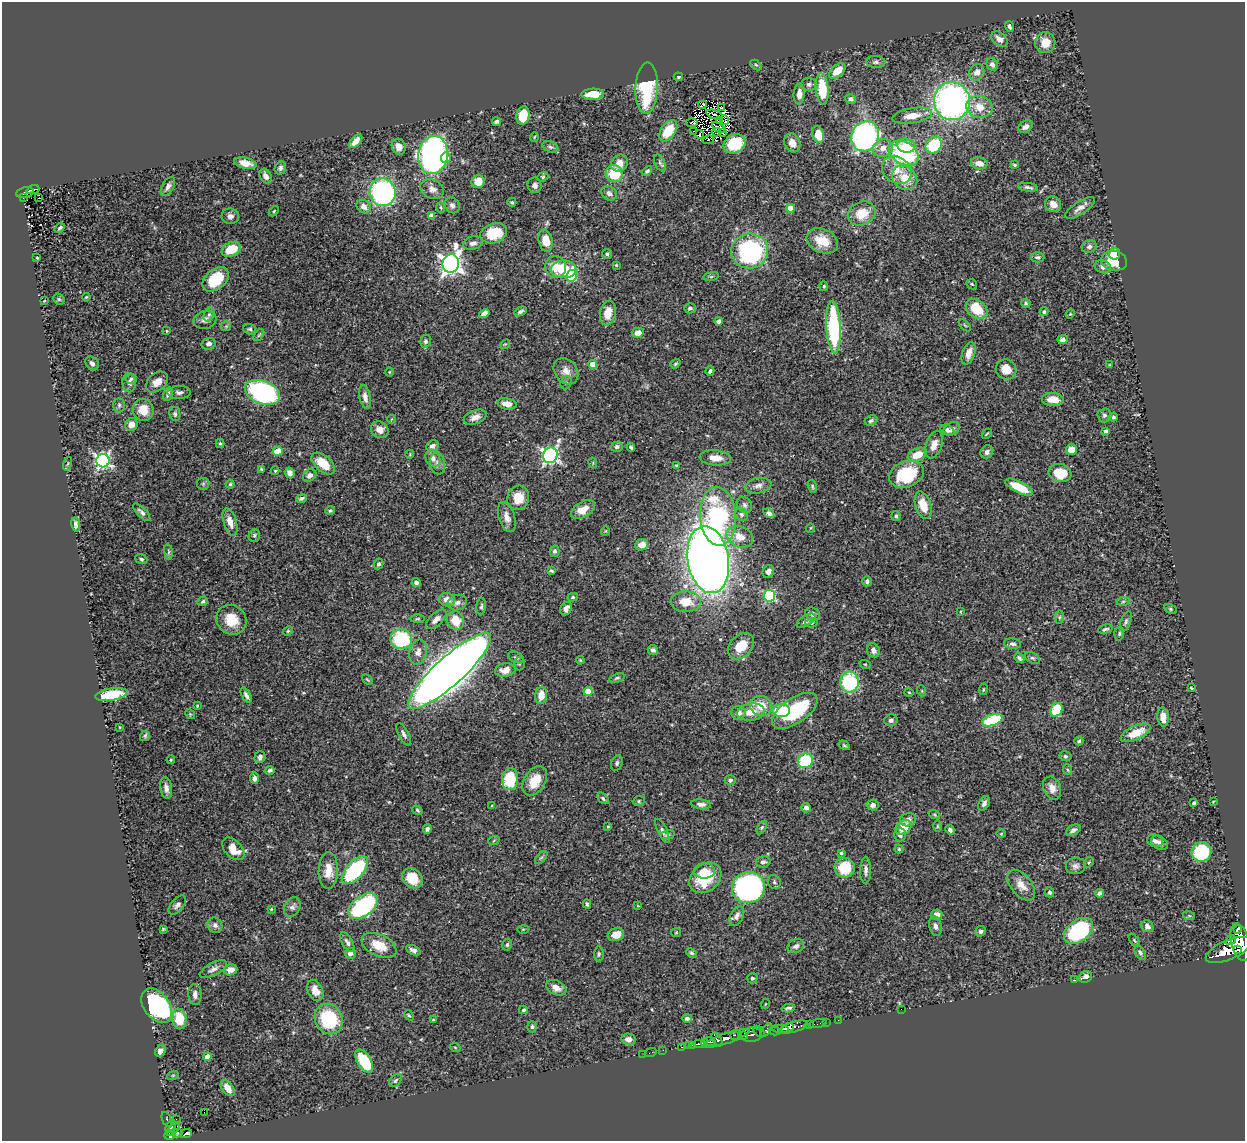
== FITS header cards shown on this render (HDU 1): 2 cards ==
NAXIS1  =                 1243
NAXIS2  =                 1139

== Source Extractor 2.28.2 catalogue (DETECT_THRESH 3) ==
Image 1243 x 1139 px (HDU 1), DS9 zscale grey, 1 PNG px = 1 image px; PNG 1247 x 1143 px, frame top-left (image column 1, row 1139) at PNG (2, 2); each listed source drawn as its Kron ellipse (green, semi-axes under 4 px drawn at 4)
Background 0.442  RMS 0.022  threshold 0.0667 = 3 sigma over >= 5 px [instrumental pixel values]
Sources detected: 438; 1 with non-positive FLUX_AUTO (blend fragments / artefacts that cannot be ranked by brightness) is neither listed nor drawn; the other 437 listed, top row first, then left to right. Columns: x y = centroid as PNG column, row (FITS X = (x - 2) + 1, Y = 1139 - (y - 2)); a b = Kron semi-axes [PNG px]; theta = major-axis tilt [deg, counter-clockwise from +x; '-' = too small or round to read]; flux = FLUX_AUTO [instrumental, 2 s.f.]
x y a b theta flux
1009 26 5 3 - 3.1
999 39 9 6 -38 9.2
1045 43 10 10 - 21
876 62 9 6 -5 4.6
992 64 6 5 - 5
756 65 6 4 -43 2.1
837 71 10 6 43 26
977 72 8 7 - 8.7
678 77 4 3 - 2
809 84 7 6 - 4
647 88 25 11 87 110
822 89 15 6 -85 56
593 94 11 5 2 23
799 94 10 5 86 10
851 99 5 5 - 4.6
952 101 19 18 - 490
702 105 4 3 - 1.8
979 107 13 11 -17 21
721 108 3 2 - 1.6
715 115 8 2 -20 2.3
523 116 9 6 82 38
912 116 20 7 9 20
725 120 5 3 - 0.82
720 121 2 2 - 1.1
496 122 4 3 - 3.7
692 123 6 2 5 4.8
1025 127 8 5 33 6.7
719 128 7 2 -29 0.27
668 131 12 7 54 39
693 131 3 2 - 0.45
716 132 4 2 - 1.7
722 132 2 2 - 0.51
700 134 4 2 - 1.3
818 134 8 6 -72 24
865 136 15 13 62 390
534 137 5 3 - 1.1
708 140 6 2 14 11
356 141 8 4 46 9.8
792 143 10 7 -66 12
735 144 11 9 29 52
934 145 9 7 50 75
906 146 9 7 -13 28
399 147 8 6 -64 9.1
550 147 8 5 -21 3.8
883 148 10 9 - 12
904 153 16 11 -30 160
433 155 19 15 82 520
446 157 5 5 - 11
245 163 11 5 -13 13
619 163 9 7 54 15
660 163 9 5 -65 3.8
979 163 8 6 -12 13
1014 165 3 3 - 1.9
280 168 7 5 62 3.7
897 170 16 12 -33 23
647 171 6 4 40 3.1
614 174 9 8 - 47
266 176 8 5 -61 7.2
543 177 6 4 23 2
905 178 13 11 -41 26
478 182 6 6 - 21
535 185 8 7 - 5.4
168 186 10 5 61 6.1
1028 187 10 3 -7 4
432 189 12 9 -28 9.8
33 190 6 2 19 23
25 192 9 5 13 82
383 192 14 13 - 270
609 193 8 7 - 5.8
23 197 3 2 - 10
39 198 2 2 - 1
512 202 4 4 - 2
1053 204 8 7 - 14
452 205 8 7 - 5.8
364 207 8 6 -37 8.2
441 207 5 3 - 1.6
790 208 4 4 - 23
1080 208 17 6 33 9.1
274 211 6 3 46 1.6
862 214 14 11 22 30
230 216 9 7 -7 6.2
431 216 4 4 - 13
59 228 6 4 55 2.8
494 233 13 9 18 43
546 241 11 7 -77 21
822 241 16 12 -24 27
473 243 10 6 12 6.2
1089 246 7 6 - 4.1
231 249 10 7 25 41
750 251 18 17 - 220
607 254 5 5 - 2.8
1114 254 6 5 - 34
1038 257 7 5 -1 3.6
37 258 3 3 - 1
1114 261 13 10 -10 33
451 264 9 8 - 910
616 265 4 4 - 1.5
555 267 11 10 - 20
1103 267 8 6 -21 6.9
563 269 13 9 -1 60
571 276 6 5 - 76
711 276 8 4 9 2.3
216 279 15 10 40 54
972 284 6 4 -45 2
824 286 5 4 - 2
86 297 4 3 - 1.6
59 299 6 5 - 2.3
44 301 3 2 - 1.1
1026 303 5 4 - 2.3
690 308 6 5 - 3.1
977 309 12 8 -38 45
520 311 6 3 28 3.4
1044 312 4 4 - 2.4
484 313 5 4 - 6.5
608 313 12 7 78 22
209 314 7 5 63 3.3
1070 314 5 3 - 1.4
205 320 11 9 17 7.4
718 321 4 4 - 4.3
965 325 7 3 -45 1.6
226 326 5 5 - 1.8
834 327 26 7 -87 170
250 329 6 5 - 2.8
167 331 3 2 - 1.1
638 333 6 5 - 13
259 335 7 3 53 1.8
1063 339 5 4 - 4.6
425 341 6 5 - 4.3
209 344 7 5 16 6.3
505 344 5 4 - 1.7
969 353 12 6 72 13
92 363 7 6 - 5.6
593 364 4 4 - 25
675 364 5 4 - 2
1109 365 4 3 - 1.1
1006 369 10 9 - 19
566 371 14 11 -52 14
710 371 5 3 - 3.1
389 372 4 3 - 1.1
131 379 5 5 - 2.5
157 382 12 8 40 15
129 383 10 7 -86 5.2
566 383 7 5 68 3
179 392 11 6 2 5
263 392 18 11 -21 260
168 394 7 4 74 3.4
365 397 12 5 -78 8.4
1053 399 11 6 -3 17
507 404 10 5 -11 14
119 405 7 6 - 3.2
143 410 11 10 - 23
175 414 7 5 -82 3.5
1104 415 7 7 - 3.6
475 417 12 6 21 10
1113 417 4 4 - 3.4
392 419 4 2 - 1.1
871 421 6 5 - 3.4
131 424 6 6 - 11
952 429 8 6 24 4.3
380 430 9 8 - 12
947 430 7 5 -25 3.9
1106 431 4 3 - 4.1
987 434 6 2 45 1.5
220 444 4 4 - 2.1
934 445 14 8 70 12
432 446 7 5 25 5.9
617 447 6 5 - 3.9
631 447 4 3 - 2.7
1071 450 5 5 - 22
278 451 5 4 - 29
987 452 7 6 - 5.7
410 454 4 3 - 1.1
550 455 8 7 - 430
917 455 10 6 24 29
433 458 9 7 -64 7.2
715 458 15 7 -5 17
103 461 7 6 - 390
323 463 14 8 -41 31
438 463 11 7 -82 6.9
593 463 5 3 - 1.4
68 464 7 3 71 1.5
676 465 4 3 - 1.5
261 469 3 3 - 1.7
275 471 4 4 - 1.4
290 473 5 4 - 7.6
1060 473 11 9 -10 38
906 474 18 13 21 81
310 475 7 5 37 6.5
203 484 6 6 - 2.5
230 484 4 4 - 2.1
758 486 13 7 11 7.8
812 486 7 4 -74 2.4
1019 487 15 5 -27 32
301 498 6 4 17 3.1
518 498 12 11 - 23
744 505 9 7 -51 4.2
923 505 14 7 -73 28
583 510 13 7 31 17
330 511 5 4 - 2.9
142 512 11 4 -45 4.8
769 513 6 4 -33 4.9
741 514 7 6 - 3.5
718 516 29 18 -86 210
896 516 5 4 - 2.9
507 517 15 8 -72 11
230 522 14 6 -73 12
76 525 7 4 -79 5.2
810 528 4 3 - 1.1
605 531 4 3 - 1.2
254 535 6 5 - 3
740 537 14 10 -23 18
642 545 6 5 - 12
554 551 5 5 - 3.9
168 552 8 4 -82 2.8
141 559 6 4 -21 2.6
708 560 34 20 -81 1700
378 564 5 4 - 3
552 571 4 3 - 2.3
768 571 6 5 - 5.8
867 581 5 4 - 3.5
416 582 4 4 - 4.2
769 596 6 5 - 160
573 597 5 4 - 2.1
447 600 8 6 -14 14
203 601 5 4 - 2.7
1123 601 6 4 2 2.6
686 602 15 10 -2 27
457 603 10 7 16 6.5
481 606 9 5 85 3.3
566 609 7 5 56 7.9
1170 609 6 4 -28 2.4
961 612 4 2 - 1.3
813 614 8 6 -33 6.8
1059 617 6 4 88 2.3
417 619 7 3 1 1.8
436 619 13 6 42 8.1
231 620 15 14 - 31
455 620 9 8 - 28
806 621 10 5 33 5.1
1126 621 11 5 69 3.7
811 623 6 4 9 2.5
1105 629 7 3 14 3
288 631 5 4 - 1.8
1119 633 7 5 87 2.6
401 639 11 10 - 110
1012 644 8 5 -6 4.3
741 646 15 10 45 31
653 650 5 4 - 4.7
873 650 7 6 - 6.2
418 652 13 8 76 9.5
516 657 8 5 -27 3.2
1019 658 5 4 - 3.5
1032 658 8 5 -26 3.2
580 660 4 3 - 1.4
519 664 7 5 89 2.7
865 664 5 3 - 1.4
505 670 10 7 7 15
450 671 54 14 42 3200
617 678 8 4 18 2.7
367 680 6 3 -44 1.8
849 682 10 9 - 120
1191 688 3 2 - 1.5
983 689 6 3 81 1.5
588 691 4 4 - 33
922 691 5 3 - 1.3
909 692 5 3 - 1.2
111 695 16 6 9 49
246 695 8 4 -62 4.9
541 695 9 6 83 20
197 706 4 4 - 1.6
761 706 11 10 - 28
1056 710 7 5 65 50
781 711 9 6 1 64
795 711 26 12 34 99
751 712 13 8 9 22
738 713 7 6 - 9.7
190 714 5 4 - 1.8
1163 717 9 5 -85 13
891 720 6 6 - 4.6
992 720 10 5 19 88
120 727 3 2 - 1.1
1136 733 16 7 24 29
404 734 12 5 -62 5.1
145 736 5 4 - 2.5
1079 741 4 4 - 2.4
844 745 6 4 -29 1.9
1065 756 6 4 -14 2.4
260 757 6 5 - 4.8
171 760 4 3 - 1.8
805 761 8 7 - 74
617 763 8 5 72 3.3
270 770 5 4 - 3.2
1068 770 5 3 - 1.5
254 778 6 4 -84 5.2
510 779 11 8 85 61
730 780 6 5 - 2.9
535 781 16 10 59 29
166 788 11 6 -80 7.8
1052 788 12 8 -69 12
603 798 7 4 -45 3
639 801 6 4 23 2.2
1213 801 4 2 - 1
984 803 8 5 62 5.4
1194 803 4 3 - 3.3
701 804 10 5 -6 6
873 805 6 5 - 5.6
492 806 4 3 - 1.5
806 808 5 4 - 5.8
417 810 5 4 - 2.5
934 814 6 3 -19 1.8
908 820 8 6 18 6.7
937 826 6 4 90 2
608 827 4 3 - 1.5
762 827 7 4 59 2.8
903 827 9 6 37 25
427 829 4 4 - 4.2
950 830 5 4 - 3.9
1073 830 8 5 32 4.7
662 831 13 5 -64 4.6
1001 834 5 3 - 1.3
668 835 7 4 12 2.7
900 835 7 6 - 5.6
494 840 6 3 20 1.5
1155 841 8 6 -19 4.7
1160 843 9 6 -31 6.5
233 849 13 8 -46 21
899 849 4 4 - 1.9
1201 852 10 10 - 110
841 853 4 4 - 2
541 858 8 4 47 2.4
763 862 7 5 10 4.3
1089 862 5 3 - 1.7
1076 866 10 8 11 6.1
845 868 10 9 - 50
328 870 18 9 90 21
355 870 17 8 48 150
866 870 13 5 90 6.4
704 871 10 7 -1 12
412 878 11 9 -42 25
705 878 17 13 40 55
774 882 7 6 - 3.7
1021 885 18 10 -51 17
748 888 16 15 - 350
1049 892 5 4 - 2.6
1099 893 4 4 - 4.2
587 904 4 3 - 2.3
177 905 11 6 48 5.1
363 906 17 10 36 200
638 906 4 2 - 1
292 907 10 7 59 5.3
271 909 4 4 - 1.3
937 915 5 5 - 8.7
737 916 11 6 63 8.1
1189 916 6 3 -19 1.8
215 925 8 7 - 6.2
935 926 10 6 -77 6.7
1147 926 6 5 - 5.8
163 929 4 3 - 1.5
523 929 6 4 1 1.4
1237 929 3 2 - 120
980 931 5 5 - 3.4
1078 931 16 11 38 150
676 932 5 4 - 1.5
616 935 8 6 18 15
1134 940 7 3 -55 2
1231 940 5 4 - 110
347 942 11 5 -59 4.9
1240 942 19 9 -76 1600
379 945 18 10 -25 29
507 945 6 4 74 2.4
796 946 8 6 25 5.6
1237 949 3 2 - 300
413 950 7 4 -26 5.8
1228 950 24 9 23 2100
350 953 5 5 - 6.2
692 953 6 4 -27 2.2
1140 953 7 5 -58 3.5
599 954 7 5 89 3
213 969 15 6 27 7.1
230 970 7 5 18 8.5
1086 977 7 5 21 7.8
752 978 5 5 - 3
1074 980 3 2 - 3.7
556 988 10 7 -24 11
315 990 11 7 -66 15
195 994 10 6 -85 7.9
765 1004 5 3 - 1.3
157 1006 19 12 -53 230
788 1008 6 3 11 2.9
901 1009 2 2 - 73
523 1010 4 3 - 2.1
409 1015 5 3 - 2
687 1018 5 4 - 4.4
179 1019 10 7 -82 41
329 1019 16 13 -59 100
433 1020 3 3 - 1.3
838 1020 2 2 - 5.5
826 1022 2 2 - 5.9
818 1024 9 3 11 15
810 1025 2 2 - 8.5
532 1027 5 5 - 3
794 1027 14 5 17 270
787 1028 6 4 25 300
781 1029 8 4 -9 270
766 1030 8 4 53 96
759 1031 7 4 -45 120
774 1031 6 3 -16 120
734 1035 3 2 - 74
751 1035 10 7 7 170
743 1036 4 4 - 150
628 1039 7 5 -12 6.9
717 1039 7 3 -56 200
726 1039 25 5 19 590
710 1042 6 3 -12 210
704 1043 3 3 - 80
699 1044 6 3 -3 160
689 1045 3 3 - 34
692 1045 3 2 - 37
455 1047 5 3 - 1.3
682 1047 3 2 - 43
663 1050 2 2 - 6.1
160 1051 6 5 - 6.6
650 1053 6 2 19 9.1
643 1054 2 2 - 2.7
207 1057 4 4 - 20
364 1061 13 6 -58 82
173 1075 6 3 19 1.6
395 1081 7 5 49 3
228 1088 9 5 -55 14
204 1112 2 2 - 64
167 1119 8 4 -69 38
176 1119 2 2 - 4.8
171 1127 7 4 63 150
173 1129 8 4 44 160
177 1133 5 4 - 61
186 1134 6 4 21 100
170 1135 6 4 24 160
At the frame edge (FLAGS 8, measured only in part): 1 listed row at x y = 1240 942
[1 non-positive-flux detection neither listed nor drawn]